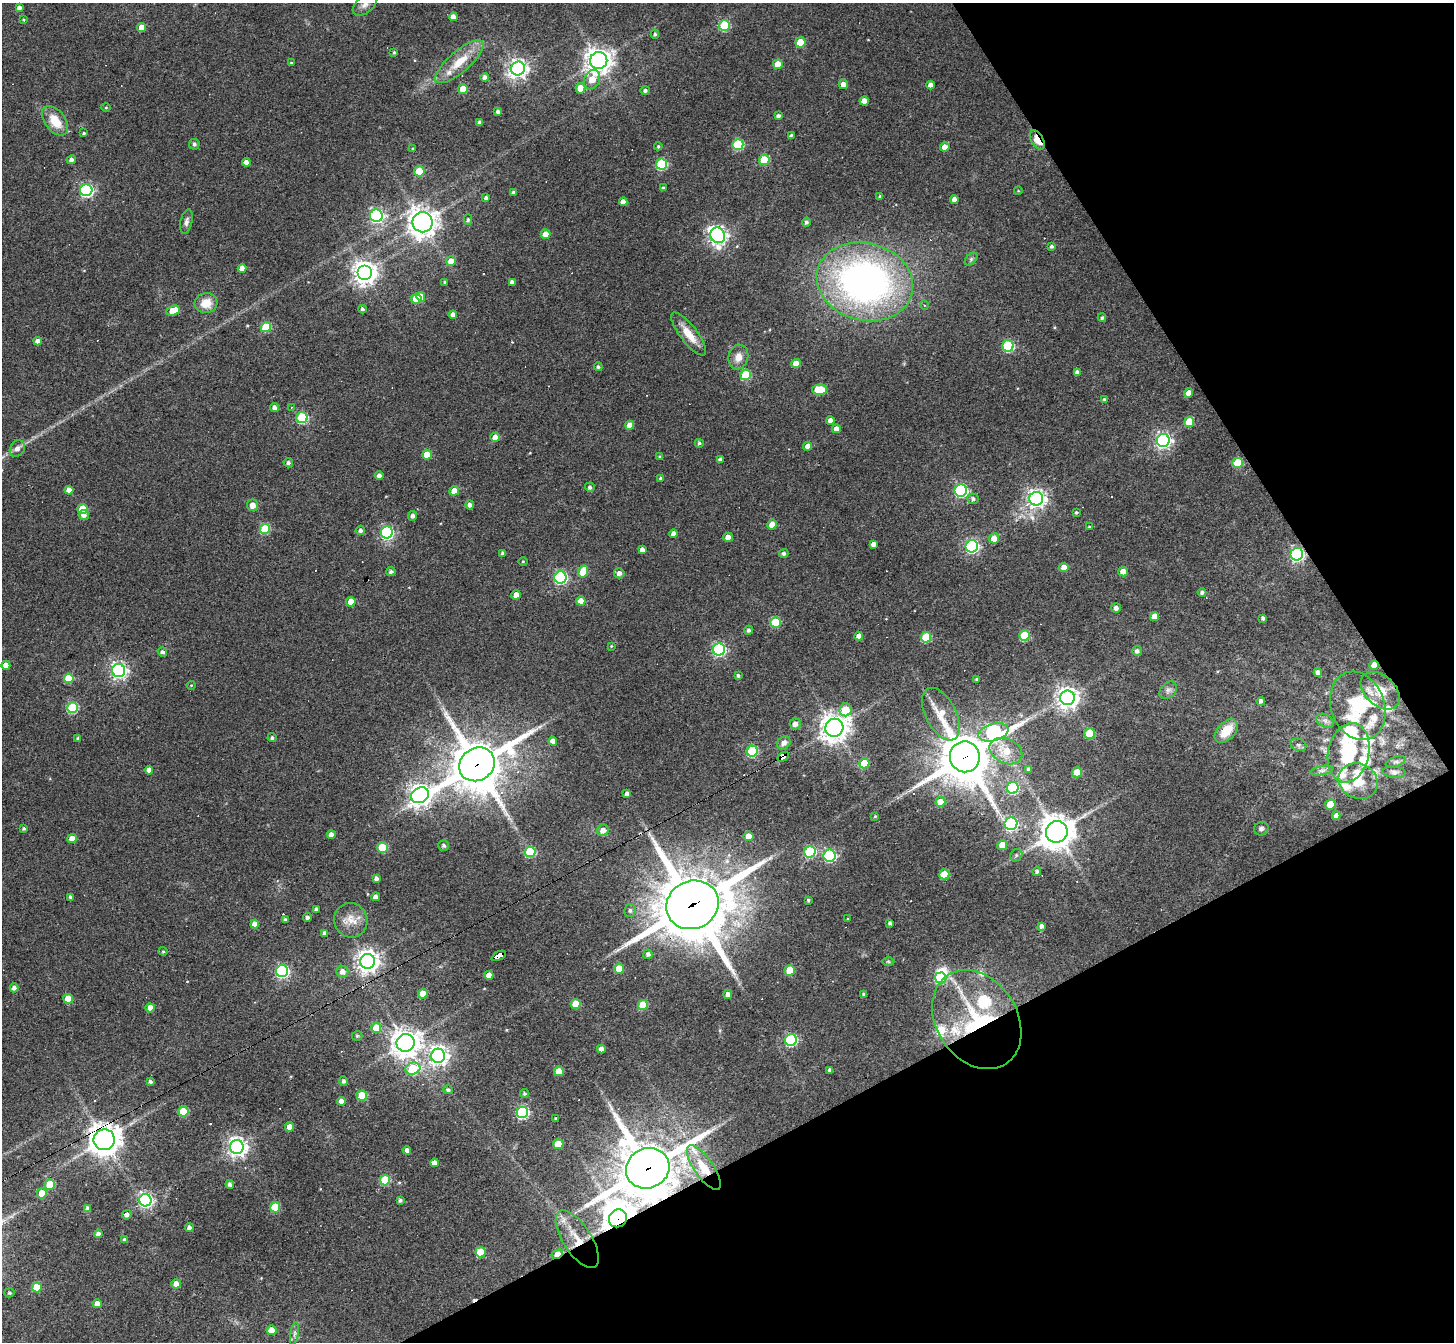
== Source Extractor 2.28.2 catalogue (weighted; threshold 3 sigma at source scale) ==
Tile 12 of 4 x 4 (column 4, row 3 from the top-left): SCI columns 4359-5810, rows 1630-2969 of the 5810 x 5801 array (HDU 1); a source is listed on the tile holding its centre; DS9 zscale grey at full resolution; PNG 1456 x 1344 px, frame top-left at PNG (2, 3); each listed source drawn as its Kron ellipse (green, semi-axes under 4 px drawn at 4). Shown black and unused: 26% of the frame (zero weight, under 3 of 4 exposures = <1% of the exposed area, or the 3 px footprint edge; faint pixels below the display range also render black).
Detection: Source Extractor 2.28.2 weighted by HDU 2 'WHT'; one run over the whole footprint, this tile lists its part. Background 0.077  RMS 0.0055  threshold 0.025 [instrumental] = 3 sigma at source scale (4.5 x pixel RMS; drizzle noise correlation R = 1.50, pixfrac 1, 0.05/0.05 arcsec/px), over >= 5 px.
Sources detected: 328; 1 inside a brighter object's white glare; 11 cosmic-ray / hot-pixel residue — neither listed nor drawn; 17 inside a brighter listed object's ellipse — not listed separately; the other 299 listed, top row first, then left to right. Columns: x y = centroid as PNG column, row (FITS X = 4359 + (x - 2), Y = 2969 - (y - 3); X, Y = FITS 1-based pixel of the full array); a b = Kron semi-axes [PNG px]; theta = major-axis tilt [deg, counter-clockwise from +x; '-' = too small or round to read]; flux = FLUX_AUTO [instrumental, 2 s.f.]
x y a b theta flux
365 4 14 8 41 3.5
19 8 4 4 - 2.3
453 17 4 4 - 4.3
23 20 4 3 - 0.63
724 26 5 5 - 30
142 28 4 4 - 6
655 34 4 4 - 0.9
800 42 5 5 - 14
394 52 4 3 - 0.7
599 61 8 8 - 570
459 62 30 10 41 13
291 63 3 3 - 0.57
778 64 5 5 - 10
518 69 7 6 - 280
485 77 4 4 - 2.1
592 79 10 7 62 7.5
843 84 5 4 - 2.9
931 85 4 4 - 2.9
580 88 5 5 - 7.1
463 89 5 5 - 9
645 90 4 4 - 1.3
864 101 4 4 - 5.4
106 108 5 3 - 0.54
498 112 4 3 - 1.4
778 116 4 4 - 1.7
55 121 17 10 -53 11
480 122 4 4 - 1.8
84 133 3 3 - 0.65
791 135 3 3 - 0.6
1037 140 10 6 -60 11
194 144 5 5 - 1
738 144 5 5 - 40
658 146 4 3 - 0.64
945 147 5 4 - 4
413 149 4 3 - 0.62
71 160 5 4 - 1.9
764 160 5 5 - 24
246 162 4 4 - 2.8
661 164 5 5 - 45
419 171 5 5 - 22
663 188 4 4 - 1
86 190 6 6 - 100
1018 191 4 3 - 0.45
514 193 4 4 - 1.7
880 196 3 3 - 0.71
486 198 4 3 - 1.3
954 199 4 4 - 2.8
623 202 4 4 - 2.7
376 216 6 6 - 120
468 220 5 4 - 1.1
186 222 12 6 78 2.1
423 222 10 10 - 580
806 222 4 4 - 1.3
545 234 5 4 - 5.2
718 235 8 7 - 240
1052 246 4 3 - 1.1
971 259 7 4 46 1.2
451 261 5 5 - 6.2
242 268 4 4 - 4.1
365 273 7 7 - 490
445 282 3 3 - 0.67
512 282 4 4 - 2
865 282 49 38 -15 250
421 297 5 4 - 5.8
416 299 5 5 - 16
206 303 11 10 - 8.3
924 305 5 3 - 0.53
362 309 4 4 - 1.2
173 311 7 5 23 15
453 315 4 4 - 3
1102 318 4 3 - 0.94
266 327 5 5 - 23
689 334 26 8 -52 9.6
38 341 4 4 - 2.6
1008 346 6 5 - 50
738 357 12 9 75 5.3
796 363 5 4 - 7.7
598 367 4 4 - 1
1077 372 4 4 - 1.7
745 375 5 5 - 31
820 390 7 5 -1 21
1189 393 5 4 - 6.1
1104 399 3 3 - 0.66
275 407 4 4 - 2.4
291 407 3 2 - 0.35
302 418 6 5 - 50
830 420 4 4 - 3.3
1189 422 5 5 - 13
630 425 4 4 - 5.8
836 429 4 4 - 3.1
495 437 5 4 - 4.7
1163 440 6 6 - 180
699 443 4 4 - 1
808 446 4 4 - 4
17 449 9 7 55 2.9
427 455 5 5 - 10
660 457 3 3 - 0.8
720 459 4 3 - 1.5
288 463 5 4 - 1.4
1238 463 5 5 - 24
379 475 4 4 - 2.2
661 478 4 3 - 1.1
590 487 5 4 - 1.4
69 490 4 4 - 4.7
961 490 6 6 - 93
454 491 5 4 - 7
973 499 6 5 - 1.7
1036 499 7 7 - 280
253 505 6 5 - 4.8
470 505 4 4 - 2.4
82 509 5 5 - 10
1076 512 3 3 - 0.81
84 515 5 5 - 2.6
413 516 5 4 - 1.8
772 525 5 4 - 7.7
1089 527 4 3 - 0.48
265 529 5 5 - 29
360 530 5 4 - 1.5
387 532 6 6 - 87
673 534 4 4 - 2.7
728 537 4 4 - 5.4
994 538 5 5 - 6.5
873 544 4 4 - 2.7
972 546 6 6 - 120
642 550 4 4 - 2.9
503 553 4 3 - 1.5
784 553 4 4 - 1.4
1297 554 6 6 - 140
523 561 4 3 - 0.45
1064 567 4 4 - 5.4
391 572 5 4 - 1.3
583 572 6 5 - 16
1123 572 5 4 - 6.3
619 573 5 5 - 2.4
560 577 6 6 - 93
1202 592 4 4 - 1.4
516 595 4 4 - 5.1
581 601 4 4 - 5.5
351 602 5 4 - 9.3
1116 608 5 5 - 2.3
1154 616 4 4 - 5.9
1263 618 4 3 - 1.3
775 622 5 5 - 24
748 630 4 4 - 1.5
859 636 4 4 - 3.9
1024 636 5 5 - 24
926 637 5 5 - 25
611 646 3 3 - 0.45
719 649 6 6 - 110
1137 651 5 5 - 1.8
162 652 5 4 - 1.6
6 665 4 4 - 6.5
1374 665 5 4 - 5.5
119 671 6 6 - 200
1318 672 4 4 - 2.8
738 676 3 3 - 1.1
69 678 5 4 - 17
977 679 3 3 - 0.93
191 685 4 4 - 0.51
1168 690 10 7 44 2.3
1380 691 22 15 -42 10
1067 698 7 7 - 410
1261 701 4 4 - 1.9
1358 706 35 27 -70 28
72 708 5 5 - 41
846 710 6 6 - 17
941 714 28 15 -62 12
1325 721 9 6 -29 2.1
795 724 5 5 - 3.3
834 728 9 9 - 660
1226 731 14 9 46 11
993 732 15 8 16 130
1089 733 5 5 - 22
78 738 4 4 - 1.2
272 738 4 4 - 1.1
553 741 4 4 - 4.1
784 743 7 6 - 3
1298 745 8 6 -20 1.5
752 751 5 5 - 48
1006 751 17 12 -26 12
1349 753 30 20 78 31
783 757 6 4 32 150
965 757 15 15 - 2600
1396 762 10 5 20 1.5
864 763 5 5 - 19
477 764 18 16 34 2700
1029 769 4 4 - 1.9
149 770 4 4 - 4
1322 770 11 4 11 1.8
1077 772 5 5 - 12
1394 772 12 6 -5 1.9
1358 781 20 17 -28 12
1013 788 6 5 - 62
627 794 4 4 - 2.6
420 795 9 7 29 420
940 802 5 5 - 7.5
1330 805 5 5 - 12
875 816 4 4 - 0.51
1336 816 4 4 - 3.1
1011 824 6 6 - 97
24 828 4 4 - 1
1261 829 7 6 - 1.6
603 830 6 5 - 3.5
1057 832 11 10 - 960
331 835 4 4 - 3.1
749 836 5 5 - 7.8
72 839 5 4 - 5.4
444 845 5 5 - 1.3
1002 845 5 4 - 7.1
382 847 5 5 - 21
530 852 5 5 - 39
810 852 6 5 - 58
1016 855 7 5 47 1.1
830 856 6 6 - 73
1037 871 4 4 - 1.2
944 874 5 5 - 15
376 878 4 4 - 1.8
70 897 4 3 - 1.2
376 897 4 4 - 3.3
808 900 3 3 - 0.74
692 905 27 24 24 4200
316 910 4 3 - 2
630 910 6 5 - 1.3
307 917 4 4 - 1.5
848 919 3 3 - 0.58
285 920 4 3 - 1.1
351 920 17 16 - 8
890 923 4 3 - 1.1
255 924 4 4 - 4
1042 926 4 4 - 1.9
325 933 4 4 - 1.9
163 951 4 4 - 0.7
648 954 4 4 - 1.8
499 956 8 4 28 59
367 961 7 7 - 450
888 961 6 4 -1 0.72
619 969 5 5 - 14
790 970 5 5 - 18
282 971 6 6 - 100
342 972 6 5 - 3.5
489 975 4 4 - 4.1
941 978 6 5 - 41
14 988 4 4 - 2.2
423 994 5 4 - 9.5
728 994 4 4 - 2.3
864 994 4 3 - 1.2
68 999 5 5 - 11
576 1004 5 5 - 12
643 1005 5 5 - 21
150 1008 4 4 - 5.7
977 1020 53 40 -56 78
376 1028 5 5 - 16
357 1036 5 5 - 0.66
791 1040 6 5 - 73
406 1043 9 8 - 690
601 1049 4 4 - 4.1
438 1056 7 7 - 300
413 1068 7 6 - 24
830 1070 4 4 - 1.7
559 1071 5 5 - 10
343 1081 5 4 - 1.3
150 1082 4 3 - 1.3
448 1090 5 4 - 1.3
525 1094 4 4 - 0.94
362 1096 5 5 - 17
341 1101 4 4 - 3.3
183 1112 5 5 - 24
522 1112 6 5 - 81
556 1119 3 3 - 1.2
289 1127 4 4 - 4.9
104 1140 10 10 - 800
558 1144 5 5 - 17
237 1147 7 7 - 330
407 1150 4 4 - 2.3
434 1163 4 4 - 3
648 1168 22 20 25 2900
704 1168 26 9 -55 11
385 1180 5 5 - 29
50 1184 5 5 - 24
230 1184 4 4 - 1.6
42 1193 5 5 - 10
145 1200 6 6 - 170
400 1200 4 3 - 1.3
275 1207 5 5 - 25
88 1208 4 4 - 2.3
127 1215 5 4 - 1.9
618 1218 9 8 - 840
189 1228 4 4 - 2
98 1234 4 4 - 2.5
577 1239 33 14 -57 15
125 1240 3 3 - 1.4
480 1252 5 5 - 21
557 1254 6 4 27 9.5
176 1284 5 4 - 4.9
37 1287 5 5 - 12
9 1293 5 4 - 0.87
97 1304 4 4 - 5
271 1330 5 5 - 10
294 1334 11 4 81 1.6
Overlapping masked pixels (flux is a lower limit): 16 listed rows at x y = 1037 140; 1297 554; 1374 665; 783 757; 965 757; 477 764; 692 905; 499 956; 367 961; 977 1020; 104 1140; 648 1168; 704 1168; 618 1218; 577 1239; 557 1254
Isophote crosses this tile's border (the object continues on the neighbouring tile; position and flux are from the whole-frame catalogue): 1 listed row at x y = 365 4